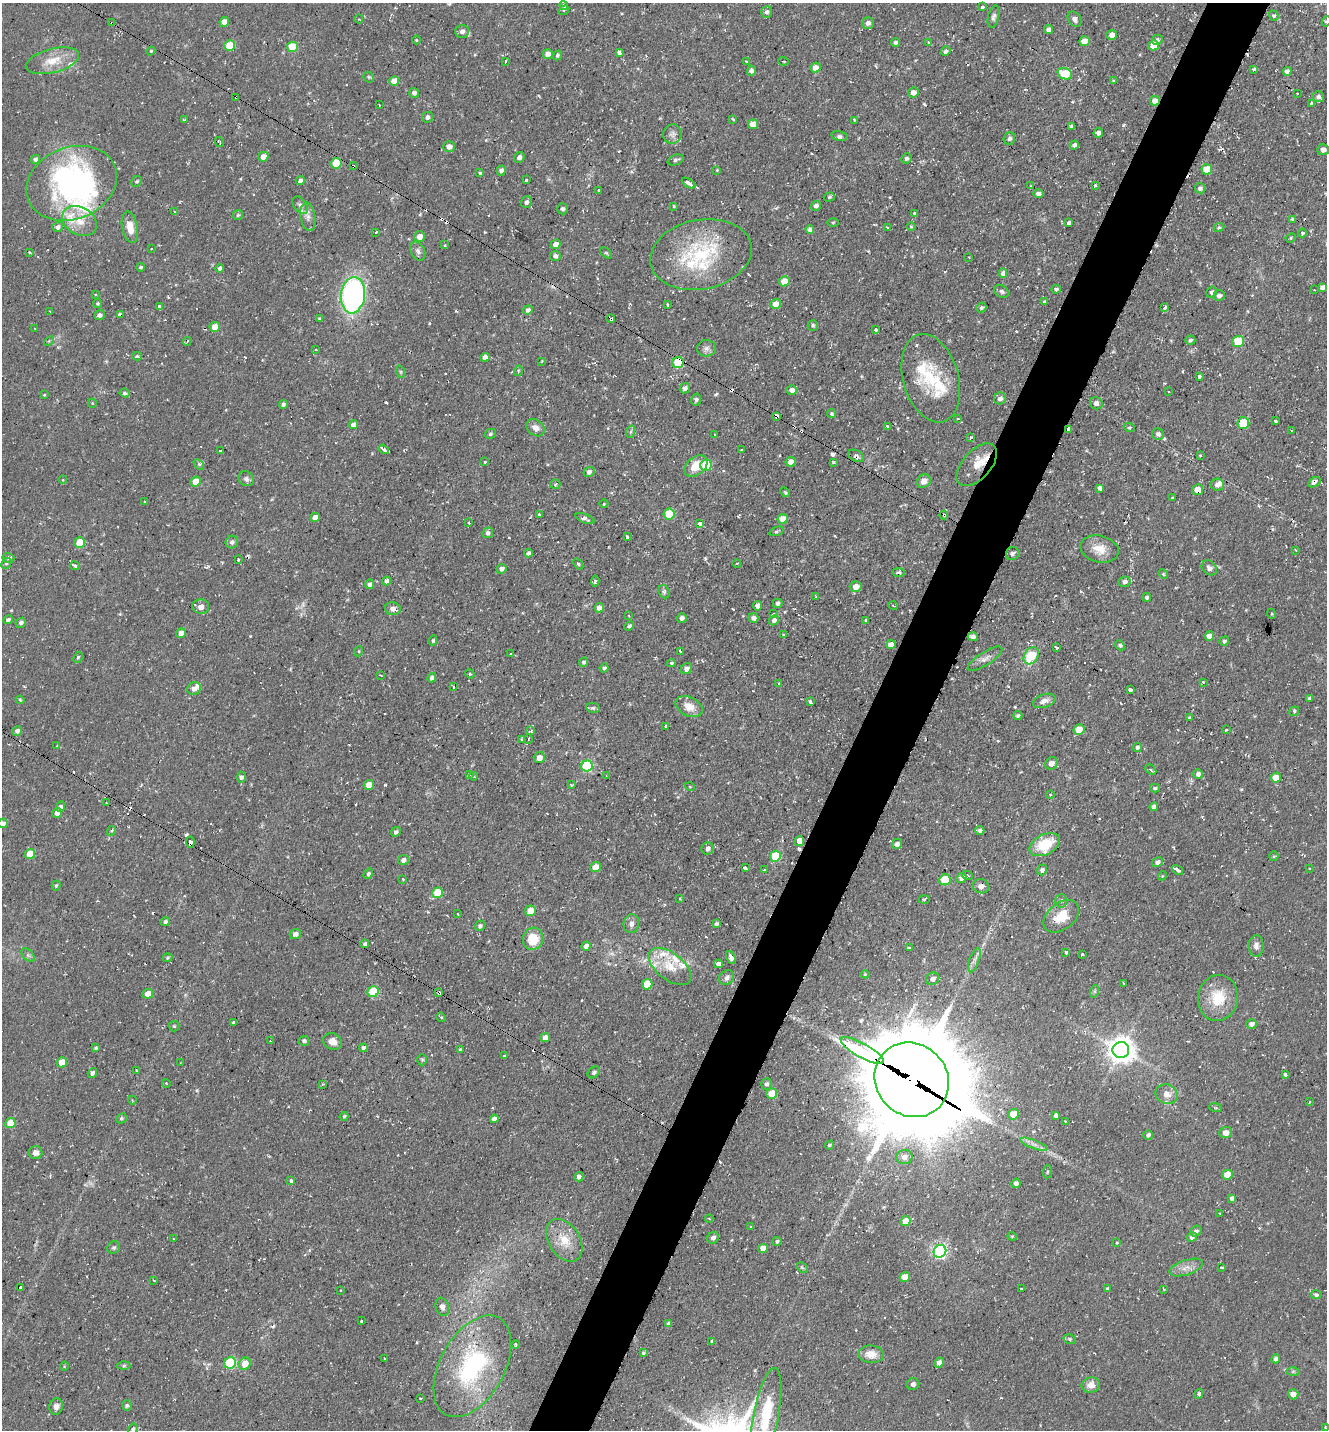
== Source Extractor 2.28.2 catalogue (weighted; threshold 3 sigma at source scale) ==
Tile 10 of 4 x 4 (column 2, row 3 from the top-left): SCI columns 1603-2927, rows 1429-2856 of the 5727 x 5714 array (HDU 1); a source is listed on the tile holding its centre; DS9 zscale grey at full resolution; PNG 1329 x 1432 px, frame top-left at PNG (2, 3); each listed source drawn as its Kron ellipse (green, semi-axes under 4 px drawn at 4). Shown black and unused: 5% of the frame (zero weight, under 2 of 3 exposures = <1% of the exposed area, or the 3 px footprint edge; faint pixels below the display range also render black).
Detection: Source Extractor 2.28.2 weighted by HDU 2 'WHT'; one run over the whole footprint, this tile lists its part. Background 0.0823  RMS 0.0071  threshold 0.0319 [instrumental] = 3 sigma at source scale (4.5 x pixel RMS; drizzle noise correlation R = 1.50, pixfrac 1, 0.05/0.05 arcsec/px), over >= 5 px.
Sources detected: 570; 1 too faint to see at this stretch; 2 inside a brighter object's white glare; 53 cosmic-ray / hot-pixel residue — neither listed nor drawn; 23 inside a brighter listed object's ellipse — not listed separately; the other 491 listed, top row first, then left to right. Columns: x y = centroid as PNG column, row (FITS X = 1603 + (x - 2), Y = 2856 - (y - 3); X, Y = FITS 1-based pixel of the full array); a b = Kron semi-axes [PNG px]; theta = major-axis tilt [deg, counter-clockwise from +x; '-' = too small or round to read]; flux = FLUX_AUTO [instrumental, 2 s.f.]
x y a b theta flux
564 6 4 4 - 1.2
982 7 3 3 - 6.1
564 10 6 3 34 3.3
767 12 6 5 - 2.1
1274 16 5 4 - 1
993 17 11 5 77 2.3
359 19 4 4 - 0.81
1075 19 8 6 -55 2.5
1326 21 5 4 - 1.1
224 22 5 4 - 6.2
112 23 3 3 - 0.88
868 23 6 6 - 3
1049 30 4 4 - 3
462 31 7 6 - 2.7
1112 35 5 5 - 4.8
416 40 4 3 - 0.75
1157 40 5 4 - 1.5
1084 41 5 5 - 9.2
895 42 4 4 - 1.6
928 42 3 3 - 0.99
1154 45 5 5 - 13
230 46 5 5 - 19
292 47 5 5 - 21
151 51 4 4 - 0.74
946 51 5 4 - 1.9
619 52 4 3 - 2.8
548 54 5 4 - 4.2
557 55 5 4 - 1.3
52 61 27 12 14 14
505 61 3 3 - 1.6
784 61 5 4 - 1.2
746 62 3 2 - 1.1
815 68 5 5 - 5.3
1254 69 3 3 - 1.2
751 71 5 4 - 2.3
1287 71 4 4 - 2.3
1065 74 7 5 -20 38
369 77 6 4 -44 0.92
394 81 5 4 - 8.1
1114 81 4 3 - 1
913 92 5 5 - 4.8
414 93 5 5 - 2.6
1297 94 3 2 - 0.93
236 97 4 3 - 2
1318 97 6 5 - 2.3
1155 101 5 4 - 6.8
1312 103 3 3 - 14
379 105 3 2 - 1
427 117 5 5 - 2.3
733 119 3 2 - 1.2
184 120 3 3 - 0.97
854 120 4 2 - 0.72
753 124 5 4 - 7.5
1071 126 4 3 - 0.98
1098 133 5 4 - 2.3
672 134 10 9 - 3
839 136 8 4 -12 1.8
1009 138 6 5 - 2.1
219 142 5 2 - 0.8
1074 145 5 4 - 2.4
449 146 5 5 - 5
1323 150 6 5 - 3.3
263 157 5 4 - 5.3
519 157 6 5 - 2.4
906 158 5 5 - 1.7
35 159 5 4 - 2.1
676 160 8 5 21 1.7
336 163 5 5 - 20
353 166 4 3 - 1.6
1207 169 5 5 - 15
501 170 5 4 - 2.7
717 170 4 4 - 0.65
480 173 3 3 - 0.86
300 180 4 4 - 2.5
526 180 3 3 - 1.2
137 181 6 5 - 1.2
72 183 47 36 22 140
689 183 7 3 -32 5.1
1095 185 4 3 - 1.1
1031 186 3 2 - 0.73
1200 188 5 5 - 2.1
599 190 3 3 - 1.2
1038 194 5 4 - 2.3
829 197 5 4 - 1.1
526 202 6 5 - 2.4
300 205 10 6 -51 2.5
674 206 4 3 - 0.63
816 206 5 5 - 2.4
563 209 5 5 - 1.5
174 212 3 3 - 1.1
914 213 3 3 - 1.4
238 215 5 5 - 1.1
308 217 14 7 -80 4.2
1292 219 4 3 - 0.77
80 221 18 13 -31 12
833 222 5 3 - 0.77
1069 223 4 3 - 2.1
58 227 5 5 - 2.3
130 227 16 8 -79 8.6
911 227 5 3 - 0.61
1219 227 5 4 - 1.2
888 228 4 3 - 1.7
810 229 4 4 - 1.9
376 232 3 2 - 0.57
1302 233 4 4 - 1.4
419 237 5 5 - 5.3
1291 238 5 4 - 0.89
556 244 5 4 - 4.3
445 245 4 3 - 0.73
151 249 3 2 - 0.56
418 251 10 6 -63 2.6
30 252 3 3 - 1.9
606 253 7 4 -44 0.97
701 255 51 34 11 65
555 256 5 5 - 2.4
969 257 3 2 - 0.58
140 267 4 4 - 1.2
220 268 4 4 - 2.2
1003 273 4 4 - 3.4
784 281 5 5 - 10
1322 287 4 4 - 2.5
1056 289 5 4 - 1.4
1314 290 3 2 - 1.1
1002 291 8 6 -34 1.9
1212 292 6 5 - 2.1
95 295 4 2 - 0.65
353 295 18 12 83 170
1219 296 5 5 - 2.8
1044 302 3 3 - 1.6
98 303 4 4 - 0.97
775 304 5 5 - 5.8
667 305 3 3 - 1.3
159 306 3 3 - 4.5
981 308 5 4 - 1.4
1165 308 3 3 - 5.2
528 310 5 4 - 2.2
50 311 3 2 - 0.53
100 315 5 5 - 2
120 315 4 3 - 11
611 318 4 3 - 3
320 319 4 4 - 1.7
813 325 5 5 - 1.3
215 327 5 5 - 9.9
35 328 3 2 - 0.53
876 330 3 3 - 2
1190 340 5 4 - 1.5
49 341 6 3 45 0.85
187 341 4 2 - 0.67
1238 342 6 5 - 32
706 348 9 8 - 3
316 350 3 2 - 0.45
137 356 4 3 - 1.6
485 357 4 4 - 3.8
542 361 4 3 - 0.68
678 363 6 5 - 37
518 371 5 3 - 0.7
401 372 6 4 -71 0.96
1199 376 4 3 - 2.1
931 378 45 27 -74 37
685 388 5 5 - 2.5
792 390 5 4 - 3.4
1169 391 3 3 - 1.2
124 393 5 4 - 1.5
44 395 3 3 - 0.58
1000 398 6 6 - 3.4
696 400 6 5 - 1.9
92 403 4 3 - 0.66
1096 403 6 6 - 3.3
283 404 4 4 - 2.1
831 414 4 4 - 1
776 416 4 3 - 5
958 419 3 2 - 0.5
1275 421 4 3 - 2.4
1243 423 6 5 - 31
353 425 5 4 - 5.1
887 426 3 2 - 1.3
1129 427 5 3 - 0.72
535 428 10 7 -40 4.3
1069 429 4 4 - 4.9
1292 430 4 2 - 0.61
630 432 6 4 70 1.2
490 434 6 5 - 1.2
715 434 3 2 - 0.87
1158 434 6 5 - 2.3
970 438 4 3 - 1.1
384 449 5 3 - 2.9
742 450 3 3 - 3.7
220 451 3 3 - 1.2
1200 455 3 3 - 0.85
856 456 8 5 -27 2.9
484 462 3 2 - 1.2
791 462 5 4 - 6.2
833 462 4 3 - 0.73
199 464 6 3 -42 1.2
706 465 6 5 - 21
977 465 26 14 48 12
696 466 13 8 39 14
589 472 5 5 - 2.3
246 479 8 7 - 2.2
63 480 4 3 - 0.8
924 481 7 6 - 4.5
196 482 5 5 - 13
1314 482 7 4 33 2.4
555 484 5 5 - 0.96
1217 485 6 6 - 3.4
1100 488 4 4 - 2.4
1197 490 5 5 - 7.7
785 492 6 3 -45 0.88
1172 498 3 2 - 0.55
144 501 3 2 - 0.85
604 504 4 3 - 0.6
539 514 3 3 - 0.67
669 514 5 5 - 26
944 515 4 4 - 0.8
315 517 5 4 - 4.1
585 519 10 4 -22 2.1
783 519 5 5 - 7.6
469 523 3 3 - 1.1
700 524 3 3 - 80
776 531 7 4 19 1.2
488 533 5 5 - 2.2
627 536 3 3 - 2.4
80 542 5 5 - 16
232 542 6 6 - 2.5
1099 549 19 13 -13 10
1295 550 3 2 - 0.73
528 553 4 4 - 2.1
1013 554 7 6 - 2.1
8 558 6 4 -13 2.3
238 560 3 2 - 0.71
6 563 6 4 67 1.3
737 563 4 2 - 0.6
578 564 6 3 -52 1.1
75 566 5 3 - 3.3
1209 568 8 6 -42 2.4
501 569 5 4 - 2.7
899 572 6 4 -1 1.8
1163 574 5 4 - 0.89
387 581 4 4 - 3.4
595 581 5 4 - 1.1
1125 582 6 5 - 2.4
369 584 5 4 - 2.1
856 587 6 5 - 5.7
664 592 7 5 -70 1.5
816 596 4 2 - 0.55
1147 597 4 4 - 1.4
778 603 5 4 - 1.9
201 606 8 7 - 4.1
758 606 4 4 - 4.1
893 606 5 3 - 0.63
599 608 5 4 - 5.8
393 609 8 6 -15 4.5
773 614 4 3 - 0.98
1272 614 5 3 - 0.67
629 615 2 2 - 0.6
682 618 5 5 - 2.5
753 618 5 4 - 2.8
8 620 5 4 - 1.9
774 620 5 4 - 2.3
866 620 3 2 - 1
21 623 5 5 - 2
629 626 5 4 - 1.6
181 633 5 4 - 4.8
784 635 3 3 - 1.2
1209 636 5 4 - 4.7
973 637 5 4 - 2.6
433 641 5 4 - 1.1
1224 641 5 4 - 1.3
891 645 5 4 - 5.7
1120 645 5 4 - 1.4
1057 648 3 3 - 2.1
359 651 5 3 - 0.68
680 651 3 2 - 0.98
511 654 3 3 - 2
1031 656 9 6 56 23
78 657 6 4 62 1
985 659 20 6 32 4.6
584 662 4 4 - 1.5
671 663 4 3 - 0.93
604 668 4 4 - 1.5
686 669 6 5 - 3.9
470 674 5 4 - 0.8
381 675 3 2 - 1.1
432 678 5 4 - 2.2
1203 682 3 3 - 0.81
779 683 3 3 - 0.58
453 686 3 2 - 0.84
194 689 7 6 - 3.7
1130 690 4 3 - 3.7
1309 698 3 3 - 1.3
20 700 4 3 - 0.75
1044 701 12 6 20 4.2
810 702 4 3 - 2.5
689 707 14 9 -26 7.9
593 708 7 5 -11 1.3
1294 711 5 4 - 1.5
1018 716 4 4 - 1.4
1189 718 3 3 - 0.91
665 726 3 2 - 0.57
1079 730 5 5 - 9.7
1226 730 3 3 - 0.97
17 731 5 4 - 2.4
531 731 4 4 - 1.3
522 739 3 3 - 1
528 739 4 3 - 0.6
57 746 3 3 - 1.5
1137 747 4 4 - 1.6
539 758 6 5 - 4.7
1051 763 6 6 - 4.1
587 766 6 5 - 68
1151 770 6 3 -44 0.94
469 774 3 3 - 0.72
1198 774 5 4 - 2.7
473 776 4 3 - 1.8
606 776 3 2 - 0.77
241 777 5 5 - 1.9
1276 778 5 4 - 8.9
369 785 5 4 - 6.9
571 785 4 3 - 0.61
690 787 5 3 - 0.64
1155 788 5 4 - 1
1050 795 4 3 - 0.69
106 803 3 3 - 0.77
60 807 5 4 - 1.9
1154 807 4 4 - 2.7
57 813 5 4 - 4.3
3 823 5 4 - 2.4
980 830 4 4 - 1.7
111 831 5 4 - 1.1
396 832 5 4 - 1.8
799 841 5 5 - 7.4
190 842 5 4 - 13
897 844 5 5 - 2.6
1045 845 16 10 27 22
707 849 6 6 - 2.6
30 854 5 5 - 17
775 856 6 5 - 30
1274 856 5 4 - 0.91
403 860 5 5 - 3
1158 862 6 4 32 2.1
595 867 5 5 - 7.5
745 868 4 3 - 4.8
1310 869 3 2 - 0.68
764 870 3 3 - 1.8
1042 870 5 5 - 2.4
1177 870 6 3 -35 4.7
368 874 5 4 - 1.5
967 875 6 3 -28 1.3
1162 876 4 3 - 0.74
961 878 5 5 - 3.9
403 879 3 2 - 1.7
945 880 6 5 - 28
56 886 5 4 - 1
981 886 8 7 - 3
437 893 6 5 - 23
680 899 3 3 - 0.69
924 899 5 3 - 0.86
1061 901 7 5 87 1.5
530 911 6 5 - 11
458 914 4 2 - 0.5
1061 916 20 13 38 15
165 922 4 4 - 1.9
631 924 9 7 81 3.3
716 924 4 3 - 1.6
480 926 5 5 - 1.8
295 934 5 5 - 3.3
533 939 11 10 - 18
365 944 4 3 - 1.5
586 946 5 4 - 3.2
1256 946 11 7 89 3.6
909 947 3 2 - 0.95
1066 952 3 3 - 3.6
1082 954 3 3 - 1.6
28 955 8 5 -45 1.8
731 957 6 4 -67 2.7
167 958 5 4 - 0.92
974 960 12 5 71 3
718 964 4 4 - 3.1
670 966 25 13 -38 15
865 974 4 4 - 0.8
726 978 8 6 44 3.3
933 979 7 6 - 3.5
1124 983 3 2 - 0.67
647 984 5 5 - 21
1095 991 6 4 71 1
373 992 6 5 - 31
439 993 3 3 - 2.6
148 994 5 5 - 6.8
1218 998 23 20 82 22
441 1017 5 4 - 0.84
233 1022 3 3 - 3.5
1252 1024 5 4 - 2.9
174 1026 5 5 - 0.94
545 1038 5 4 - 4.5
270 1041 3 3 - 0.57
304 1041 5 5 - 2
332 1041 10 8 -25 5.9
96 1048 4 3 - 1
363 1048 4 4 - 2.4
460 1049 3 3 - 0.8
862 1050 24 7 -29 300
1121 1050 8 8 - 870
504 1056 3 2 - 1
422 1060 5 5 - 1
62 1062 5 5 - 10
180 1063 3 2 - 0.5
136 1070 3 2 - 0.61
594 1072 7 5 41 1.6
92 1073 5 4 - 2
1285 1074 4 3 - 6.3
912 1080 39 35 -45 14000
166 1083 4 3 - 0.49
323 1084 3 3 - 0.87
767 1084 6 5 - 1.8
772 1094 5 5 - 15
1167 1094 11 9 -22 6.3
132 1100 4 2 - 0.48
1310 1102 3 2 - 0.63
1216 1108 6 3 -19 0.79
1014 1114 5 5 - 11
1056 1115 4 4 - 2.2
344 1116 5 3 - 0.93
121 1118 5 4 - 1.2
494 1119 4 4 - 3.2
1065 1121 2 2 - 0.52
10 1123 5 5 - 16
1226 1133 6 5 - 4.4
1148 1135 5 4 - 2.2
1034 1144 14 3 -20 3.1
829 1145 5 3 - 0.91
35 1153 7 6 - 3.7
904 1157 8 7 - 3.7
1047 1172 7 4 83 1
1227 1175 5 5 - 11
579 1177 4 4 - 2.9
291 1181 3 3 - 3.8
1016 1183 5 4 - 2.8
1232 1198 4 4 - 2.5
1219 1213 3 2 - 0.57
709 1219 4 4 - 0.68
906 1221 5 4 - 10
751 1227 3 3 - 0.53
1196 1231 6 5 - 2
1012 1236 5 3 - 0.67
1192 1237 5 4 - 2.8
713 1238 6 5 - 2.6
174 1239 2 2 - 0.53
564 1240 23 15 -57 14
777 1241 5 4 - 1.2
1117 1243 4 3 - 0.58
114 1247 7 6 - 1.5
763 1248 5 4 - 6
940 1251 6 6 - 160
802 1267 6 4 -45 1.1
1221 1267 4 3 - 1.7
1186 1268 18 7 18 5.6
905 1277 5 4 - 6.5
154 1280 3 2 - 0.96
21 1288 4 3 - 2.5
1021 1288 4 3 - 0.64
1107 1289 3 3 - 0.78
1164 1289 4 2 - 0.61
340 1290 3 3 - 0.91
1316 1295 5 4 - 1.9
442 1307 9 6 -71 2.8
362 1321 3 3 - 2
669 1323 4 4 - 1.8
1070 1339 6 5 - 1.4
712 1342 4 3 - 3.1
516 1344 4 2 - 0.68
643 1353 3 3 - 0.94
871 1354 12 9 -5 7.9
385 1358 3 3 - 1.3
1276 1359 4 4 - 2.5
230 1363 6 5 - 55
939 1363 5 4 - 3.4
245 1364 6 5 - 9.5
64 1366 4 3 - 0.51
124 1366 6 4 2 1.1
472 1366 55 32 61 86
1293 1371 6 4 1 1.1
913 1384 6 6 - 1.8
1091 1385 9 7 11 5.7
1199 1394 5 4 - 1.7
1293 1394 5 5 - 4.9
420 1398 3 3 - 1.3
127 1405 5 5 - 1.4
56 1406 8 7 - 3.1
766 1414 47 12 79 41
1325 1427 4 3 - 0.81
133 1429 6 4 59 1.4
Overlapping masked pixels (flux is a lower limit): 20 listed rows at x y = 112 23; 236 97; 1155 101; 353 166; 701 255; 120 315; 611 318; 678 363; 776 416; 1069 429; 977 465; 1197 490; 944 515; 1130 690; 1079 730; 190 842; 439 993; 862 1050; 912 1080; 940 1251
Isophote crosses this tile's border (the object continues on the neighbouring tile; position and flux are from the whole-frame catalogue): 4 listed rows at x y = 1326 21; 3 823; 766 1414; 133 1429